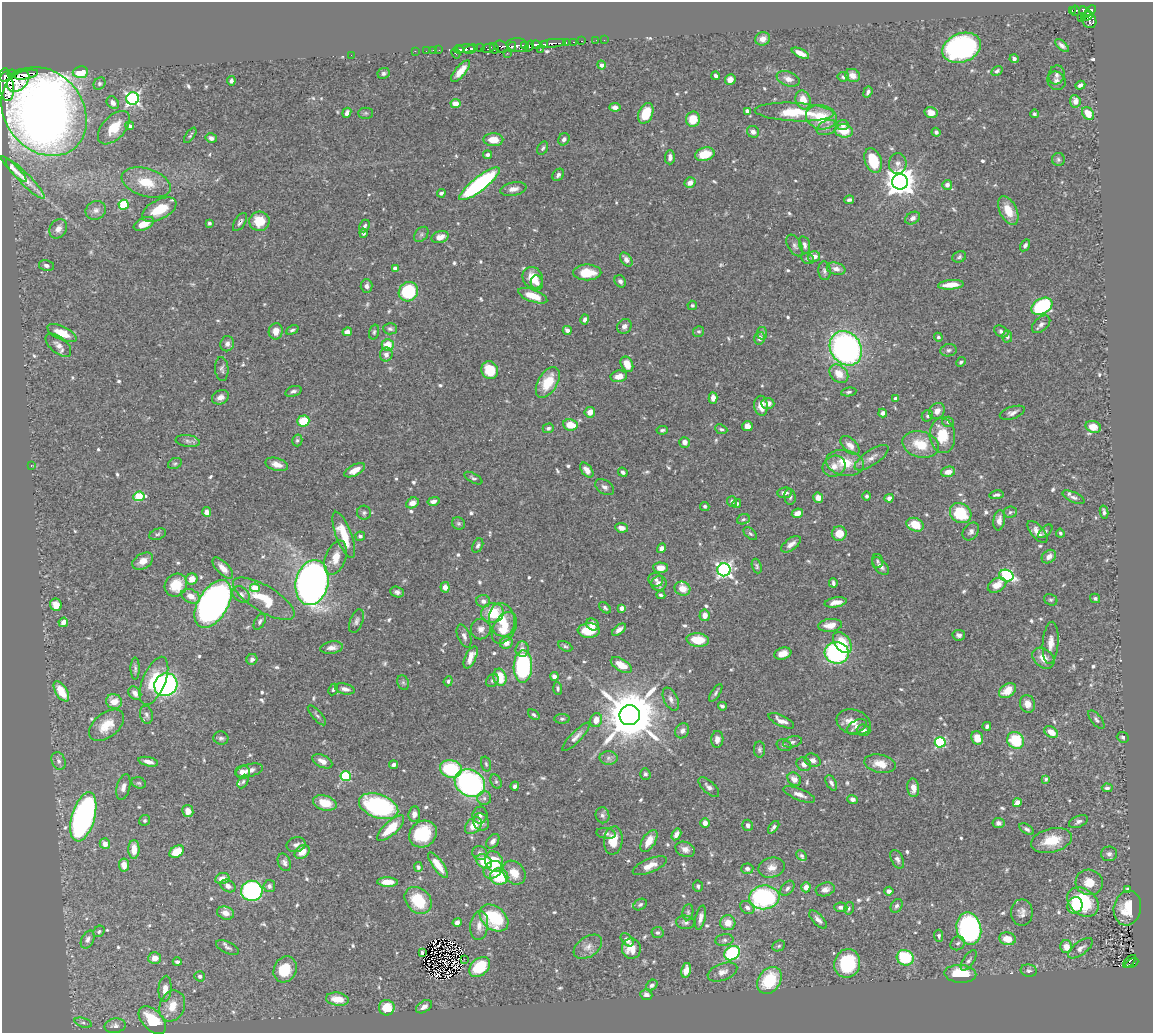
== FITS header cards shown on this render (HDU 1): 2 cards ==
NAXIS1  =                 1151
NAXIS2  =                 1031

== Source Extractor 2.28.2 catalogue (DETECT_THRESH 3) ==
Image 1151 x 1031 px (HDU 1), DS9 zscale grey, 1 PNG px = 1 image px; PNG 1155 x 1035 px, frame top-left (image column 1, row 1031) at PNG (2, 2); each listed source drawn as its Kron ellipse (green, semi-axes under 4 px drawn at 4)
Background 0.454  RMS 0.02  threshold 0.0594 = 3 sigma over >= 5 px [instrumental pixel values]
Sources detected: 700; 2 with non-positive FLUX_AUTO (blend fragments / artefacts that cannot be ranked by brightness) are neither listed nor drawn; of the other 698, the 500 brightest by FLUX_AUTO listed and drawn (198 fainter detections omitted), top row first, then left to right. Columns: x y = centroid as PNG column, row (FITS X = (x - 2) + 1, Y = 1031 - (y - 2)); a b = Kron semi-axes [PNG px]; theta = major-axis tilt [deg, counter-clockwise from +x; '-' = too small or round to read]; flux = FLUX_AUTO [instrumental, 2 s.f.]
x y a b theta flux
1072 11 4 2 - 15
1075 11 5 3 - 120
1090 11 6 3 43 130
1085 12 6 4 -38 280
1088 16 5 3 - 86
1081 17 2 2 - 14
1089 20 9 7 -59 300
763 39 7 6 - 9.2
596 40 2 2 - 3.6
604 40 2 2 - 3.6
582 41 3 2 - 16
573 42 3 2 - 27
553 43 13 3 5 430
566 43 3 2 - 52
545 44 3 3 - 260
517 45 11 7 -7 120
536 45 4 3 - 250
1062 45 8 4 -40 4.8
524 46 4 2 - 320
529 46 6 3 54 170
481 47 3 2 - 32
501 47 7 5 -30 180
512 47 5 3 - 200
488 48 7 4 14 48
494 48 5 3 - 200
962 48 20 14 21 300
459 49 4 3 - 180
465 49 10 4 3 310
471 49 7 3 19 440
433 50 2 2 - 8.7
439 50 2 2 - 7.8
540 50 2 2 - 7.4
415 51 2 2 - 6.7
426 51 2 2 - 7.1
456 53 5 3 - 98
507 53 2 2 - 6.3
800 53 9 4 -25 12
351 55 2 2 - 32
1014 59 4 4 - 4.3
601 65 4 4 - 5.2
461 71 13 5 50 13
997 71 6 4 31 3.1
80 72 7 6 - 37
383 73 6 5 - 3.4
12 74 4 3 - 100
26 75 12 4 12 940
852 75 7 6 - 11
1056 75 9 8 - 5.6
5 76 6 4 39 460
716 76 4 3 - 3.8
843 77 6 4 -10 3.9
730 79 5 5 - 11
788 79 12 7 -20 8.5
18 80 13 9 47 1900
231 81 5 3 - 3.8
1057 81 10 8 -47 6.1
99 83 6 5 - 2.7
6 85 16 7 -83 1200
1080 85 5 4 - 4.6
868 92 6 3 68 3.3
133 99 6 6 - 340
803 100 10 7 -73 18
1075 101 6 5 - 9.6
113 103 7 5 -49 7.4
455 104 5 4 - 13
615 107 5 4 - 6.7
44 111 48 39 -50 310
747 111 4 4 - 9.7
794 112 39 9 -3 53
931 112 6 5 - 8.9
347 113 5 4 - 5.8
366 113 7 5 0 2.5
646 113 11 7 66 41
1034 114 4 4 - 2.6
1088 114 7 5 -50 22
821 117 15 12 -13 42
693 119 7 7 - 29
843 125 6 5 - 7.1
130 126 4 4 - 2.5
114 128 20 11 48 30
827 128 10 7 23 6.2
844 131 9 6 -8 27
753 132 6 5 - 5.3
936 132 4 4 - 3.3
190 135 9 3 54 2.5
211 138 6 4 -15 5.5
564 139 6 5 - 4.5
493 140 10 6 -1 21
543 148 7 5 60 2.8
705 154 10 6 13 32
487 155 4 4 - 5.3
670 157 7 5 88 6.4
1058 159 6 6 - 3.1
873 161 13 8 -71 49
898 164 10 9 - 7.1
14 169 17 4 -45 5.4
558 175 7 5 53 3.9
25 179 27 6 -45 12
146 182 25 14 -17 38
900 182 8 7 - 1900
690 183 5 5 - 10
480 184 25 7 38 250
947 185 5 5 - 6.4
513 189 13 6 11 8.6
441 193 4 4 - 3.6
849 200 5 3 - 3.2
123 205 5 5 - 77
96 210 10 9 - 7.4
159 210 19 9 27 35
1008 210 15 8 -64 25
913 218 8 5 32 5.4
259 221 10 9 - 32
240 222 10 5 58 3.9
209 223 4 3 - 2.6
144 224 11 6 24 21
365 226 6 5 - 3
58 229 10 8 56 8.4
363 233 4 4 - 3.3
421 234 8 6 50 3.8
440 237 9 5 18 12
795 245 12 7 -59 4.9
804 245 9 5 -76 5.3
1025 245 6 4 57 4.1
814 257 6 5 - 10
959 257 7 5 23 2.9
626 259 8 5 -53 5.5
808 259 6 5 - 2.8
46 265 8 5 -13 4.9
395 268 4 4 - 7
836 269 9 6 -13 7.7
824 271 9 6 -84 4
587 272 14 8 0 29
533 278 11 9 -58 25
620 281 6 5 - 4.7
537 283 7 6 - 4.9
951 285 13 4 4 20
367 286 6 6 - 5.7
408 292 10 9 - 92
533 296 15 6 -20 26
692 305 5 4 - 2.8
1042 306 11 7 29 140
585 319 5 4 - 4
1041 324 11 6 42 5.7
624 326 8 6 51 5.5
390 329 7 5 -4 3.8
292 330 7 4 26 3
567 330 5 4 - 5.4
276 331 8 7 - 11
699 331 5 5 - 2.5
1001 331 7 5 -30 3.8
347 332 5 4 - 7.6
374 332 7 4 75 2.5
62 333 16 7 -25 25
762 333 6 5 - 3.1
938 337 4 4 - 2.8
1007 337 6 5 - 3.2
760 338 6 5 - 6.1
227 344 8 6 68 5.7
58 345 15 8 -40 9
388 345 6 6 - 23
846 348 18 15 -56 390
949 350 8 6 8 3.5
386 355 7 6 - 8
961 362 5 4 - 2.8
627 364 8 6 -63 17
222 369 12 6 -86 4.5
490 370 9 8 - 33
839 374 10 8 -44 18
619 376 8 5 10 14
548 382 17 9 58 37
293 391 8 5 18 4.1
849 392 8 4 7 2.8
220 397 9 7 24 7.3
713 398 6 4 -87 7.2
896 399 4 3 - 9.1
768 403 6 5 - 10
761 406 10 7 -84 14
937 411 8 7 - 8.3
590 412 5 5 - 10
883 413 4 4 - 5.1
1012 413 13 6 18 6.1
927 416 6 5 - 2.6
303 421 6 5 - 45
948 422 6 5 - 3
570 425 7 6 - 22
747 426 5 5 - 12
1093 427 8 5 -19 16
548 428 5 4 - 3.7
721 429 6 4 -24 2.8
662 430 6 4 8 2.6
942 436 18 12 -84 40
297 440 6 5 - 2.8
188 441 12 6 -8 5
684 442 5 5 - 6.9
920 444 18 13 -15 34
850 445 11 6 -44 10
871 458 20 7 34 9.6
175 463 7 5 25 2.6
845 463 19 12 -10 34
277 464 11 6 -16 11
31 466 3 2 - 3.3
834 466 12 10 27 12
355 470 11 5 29 13
587 470 8 5 -50 9.4
623 472 5 4 - 4.1
948 472 7 5 11 12
473 478 10 4 -29 3
605 487 10 6 -34 5.2
785 493 7 5 6 7.1
996 495 7 4 8 3.3
139 496 6 4 6 67
867 496 5 4 - 2.7
790 497 8 5 -86 3.6
1073 497 12 5 -24 4.5
818 498 5 5 - 10
889 498 4 4 - 5.6
433 501 6 4 13 6.2
732 501 5 5 - 4.1
412 503 6 5 - 12
737 504 5 4 - 2.6
705 506 5 4 - 3
207 512 5 4 - 9.4
1010 512 7 6 - 3
1104 512 6 4 -78 3.7
364 513 7 7 - 3.4
797 513 6 4 25 8.7
961 513 11 9 -36 54
743 519 6 5 - 2.9
999 520 10 5 82 7.9
458 523 7 6 - 2.6
915 525 9 6 -21 27
621 528 6 4 -7 7.7
971 531 10 7 53 5.3
1045 531 9 4 43 2.5
1037 532 13 6 -50 11
839 533 7 7 - 22
1060 533 4 4 - 2.7
158 534 9 5 19 3.1
750 534 8 5 -43 2.6
344 535 24 7 -69 36
360 536 5 4 - 3.1
791 544 11 5 35 8.2
478 545 7 5 64 3.3
662 548 5 4 - 6.1
1049 557 8 6 39 8.2
336 558 18 10 70 20
143 561 11 7 30 13
877 561 7 5 -75 2.6
757 566 7 4 -70 2.8
880 566 11 6 -48 7.8
223 568 13 6 -47 12
661 568 7 5 -2 14
724 570 6 6 - 370
1006 576 7 5 -18 150
192 579 6 5 - 14
656 580 7 6 - 4.6
312 583 23 16 77 1100
659 583 7 7 - 9.4
833 583 4 3 - 3.1
176 585 12 10 53 31
997 585 10 6 31 18
445 587 5 4 - 8.6
255 588 5 4 - 27
682 589 8 7 - 19
397 592 7 5 -20 4.6
241 594 9 7 -39 5.6
661 595 4 4 - 2.9
191 596 10 6 -26 13
1095 598 5 4 - 3
264 599 35 13 -31 46
1051 600 7 5 -26 2.5
483 601 7 6 - 6.5
836 602 11 5 10 9.5
213 604 26 15 59 740
56 605 6 5 - 14
605 608 7 4 -41 2.6
622 608 4 4 - 9.6
492 613 11 10 - 44
705 615 6 5 - 11
502 620 17 13 -81 27
356 621 12 6 69 4.8
63 622 5 4 - 6.9
260 622 9 5 61 4
592 624 7 5 -38 11
830 625 12 6 6 13
504 628 17 11 61 28
481 629 10 10 - 9.1
619 630 8 4 39 6.5
589 631 11 7 1 34
959 635 6 5 - 4.5
464 636 12 6 -68 6.1
698 640 11 6 -6 31
506 643 6 6 - 11
842 643 12 7 -54 34
1051 643 21 8 86 13
565 646 7 4 -27 2.7
332 648 11 6 9 7.7
522 649 7 6 - 7.2
837 653 12 10 -6 200
783 654 9 6 17 13
471 657 12 5 65 13
1043 658 12 9 -40 16
252 659 6 5 - 4.1
621 665 11 6 -31 20
523 667 16 9 88 180
135 668 11 4 -90 3.5
554 676 4 4 - 6
500 677 9 6 -75 31
154 681 25 11 68 45
448 681 5 4 - 3
492 681 7 5 44 2.8
403 683 7 5 -68 2.7
166 685 12 11 - 330
345 689 10 5 -14 6.9
558 689 6 4 -85 3.1
333 690 6 4 65 2.6
61 691 11 6 -57 31
1007 691 9 6 34 21
135 693 7 5 -52 7
716 693 10 4 57 3.3
671 699 12 7 -65 7
114 701 8 7 - 16
1027 704 9 7 -70 11
722 706 4 3 - 3.3
146 715 9 6 -77 4.2
317 715 12 5 -48 3.6
534 715 6 4 -38 2.7
630 715 10 10 - 9500
562 719 7 5 1 2.7
1096 719 11 5 -50 3.8
596 720 7 6 - 12
781 721 14 5 -25 8.9
854 722 17 12 -18 19
106 725 20 12 38 27
857 726 11 6 27 5.5
987 726 4 4 - 3.8
863 730 7 5 -4 5.6
682 731 8 6 60 6.4
1051 732 7 5 -33 16
576 737 19 5 46 7.7
1123 737 6 5 - 2.7
221 738 7 6 - 3.8
977 738 7 5 -66 17
717 739 8 6 86 8.2
1016 740 9 8 - 57
792 742 9 5 13 3.9
940 742 5 5 - 140
784 745 8 5 -17 3.4
759 749 8 5 -89 3.1
608 758 9 7 0 5.3
813 760 8 6 -21 6.4
59 761 9 6 -68 4.5
322 761 11 6 -26 9.4
148 762 10 4 -13 6.8
486 764 7 4 -75 2.5
804 764 7 6 - 7.2
880 764 16 9 -12 20
394 765 4 4 - 4
451 769 11 9 -14 87
249 770 14 6 15 8.9
243 772 7 6 - 12
645 774 5 5 - 3.1
346 776 5 5 - 100
794 779 7 6 - 11
1046 779 4 3 - 2.7
243 781 7 5 62 3
496 781 7 5 -64 3.1
139 783 7 5 -15 2.5
470 783 16 13 -31 290
831 783 8 5 -61 4.6
515 786 4 4 - 4.1
123 787 13 6 75 7.5
709 787 13 6 -42 5.9
913 788 9 6 -87 11
1107 788 5 4 - 3.4
799 794 17 5 -22 9
484 798 7 7 - 4.6
852 799 5 4 - 6
325 803 12 7 -15 27
1017 803 4 4 - 12
379 806 20 11 -19 210
188 811 6 5 - 12
414 814 7 6 - 7.2
480 815 8 7 - 5.1
602 815 8 7 - 4.4
83 817 25 11 74 430
145 820 6 5 - 2.6
481 822 9 7 -56 9.7
1078 822 10 5 24 4.9
705 823 5 4 - 7.9
998 823 6 5 - 4.8
748 825 5 5 - 4.5
473 826 9 7 45 17
774 827 7 4 50 3.8
391 828 17 7 43 37
1027 829 8 4 -31 3.8
606 833 10 5 -9 3.5
423 834 14 12 38 59
676 834 6 4 58 6.6
613 840 14 9 84 26
1051 840 21 12 14 36
493 841 8 5 54 5.9
649 841 12 6 58 17
105 844 5 5 - 8.3
296 845 9 7 14 6
134 849 9 5 90 16
685 849 10 7 -22 7.4
177 852 8 5 33 29
302 852 8 6 39 16
480 853 8 7 - 4.7
1109 854 8 7 - 5
802 856 6 4 -44 3
897 859 10 6 -62 5.5
484 861 9 6 -38 32
284 862 9 6 -67 5
494 862 11 8 -65 39
124 865 6 5 - 13
438 865 15 5 -54 21
650 866 18 7 23 16
418 867 5 4 - 2.9
772 868 13 10 14 11
747 869 6 5 - 4.1
493 870 10 8 41 14
514 873 13 10 -50 22
499 877 9 8 - 53
222 878 7 5 11 11
388 882 10 4 -1 16
1089 882 13 12 - 21
228 886 8 5 -29 6.8
269 886 6 6 - 4.5
698 886 6 5 - 3.5
806 887 5 4 - 11
787 888 8 5 50 4.1
825 889 9 6 15 7.2
1128 889 4 4 - 2.7
252 891 11 10 - 220
889 891 4 4 - 5.4
764 897 15 12 7 190
418 900 15 11 -44 52
1083 902 17 13 -39 95
640 904 7 5 32 3.5
1075 905 8 7 - 32
896 906 7 5 57 3.7
747 907 7 6 - 4.9
841 907 6 5 - 5.2
849 908 6 4 78 2.5
1127 908 17 13 77 34
688 912 8 5 82 3
225 913 8 6 -17 9.7
1022 913 13 11 90 8.8
494 918 16 11 -40 78
700 918 12 5 77 7
818 920 11 5 -46 6.7
457 922 4 4 - 5.3
685 922 9 6 -4 4.8
728 923 7 7 - 16
479 925 14 9 84 12
969 929 16 12 -78 270
99 931 6 5 - 2.5
657 933 6 5 - 3
939 936 6 4 -85 3.2
88 939 9 6 63 5.6
1007 939 8 6 -11 21
627 940 8 5 -48 6.9
724 940 9 6 7 4.3
958 943 8 6 40 3.4
779 946 7 5 24 2.5
227 947 12 5 -24 4.7
588 947 16 10 35 11
1066 947 6 6 - 13
1080 948 14 6 37 7.3
631 949 10 9 - 18
422 953 3 3 - 3.6
732 953 8 6 35 120
155 958 6 6 - 12
905 958 8 7 - 71
464 959 3 2 - 3.9
969 960 12 5 56 4.5
1129 961 8 2 45 13
177 962 4 4 - 3.2
847 963 14 13 - 71
1132 963 7 3 28 13
480 967 12 8 42 64
285 969 13 11 62 47
686 970 8 5 77 12
1029 970 8 6 -11 3.7
722 972 15 8 20 10
960 974 16 9 -3 47
200 976 5 5 - 3.1
769 980 14 11 54 63
652 985 6 5 - 3.9
165 989 13 6 85 12
646 995 6 5 - 4.9
337 999 11 6 -9 25
172 1006 16 12 70 23
424 1007 9 5 34 6.5
387 1008 8 7 - 33
152 1020 17 10 -46 53
83 1023 9 4 -18 3
115 1026 10 7 10 5.5
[198 fainter detections neither listed nor drawn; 2 non-positive-flux detections neither listed nor drawn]